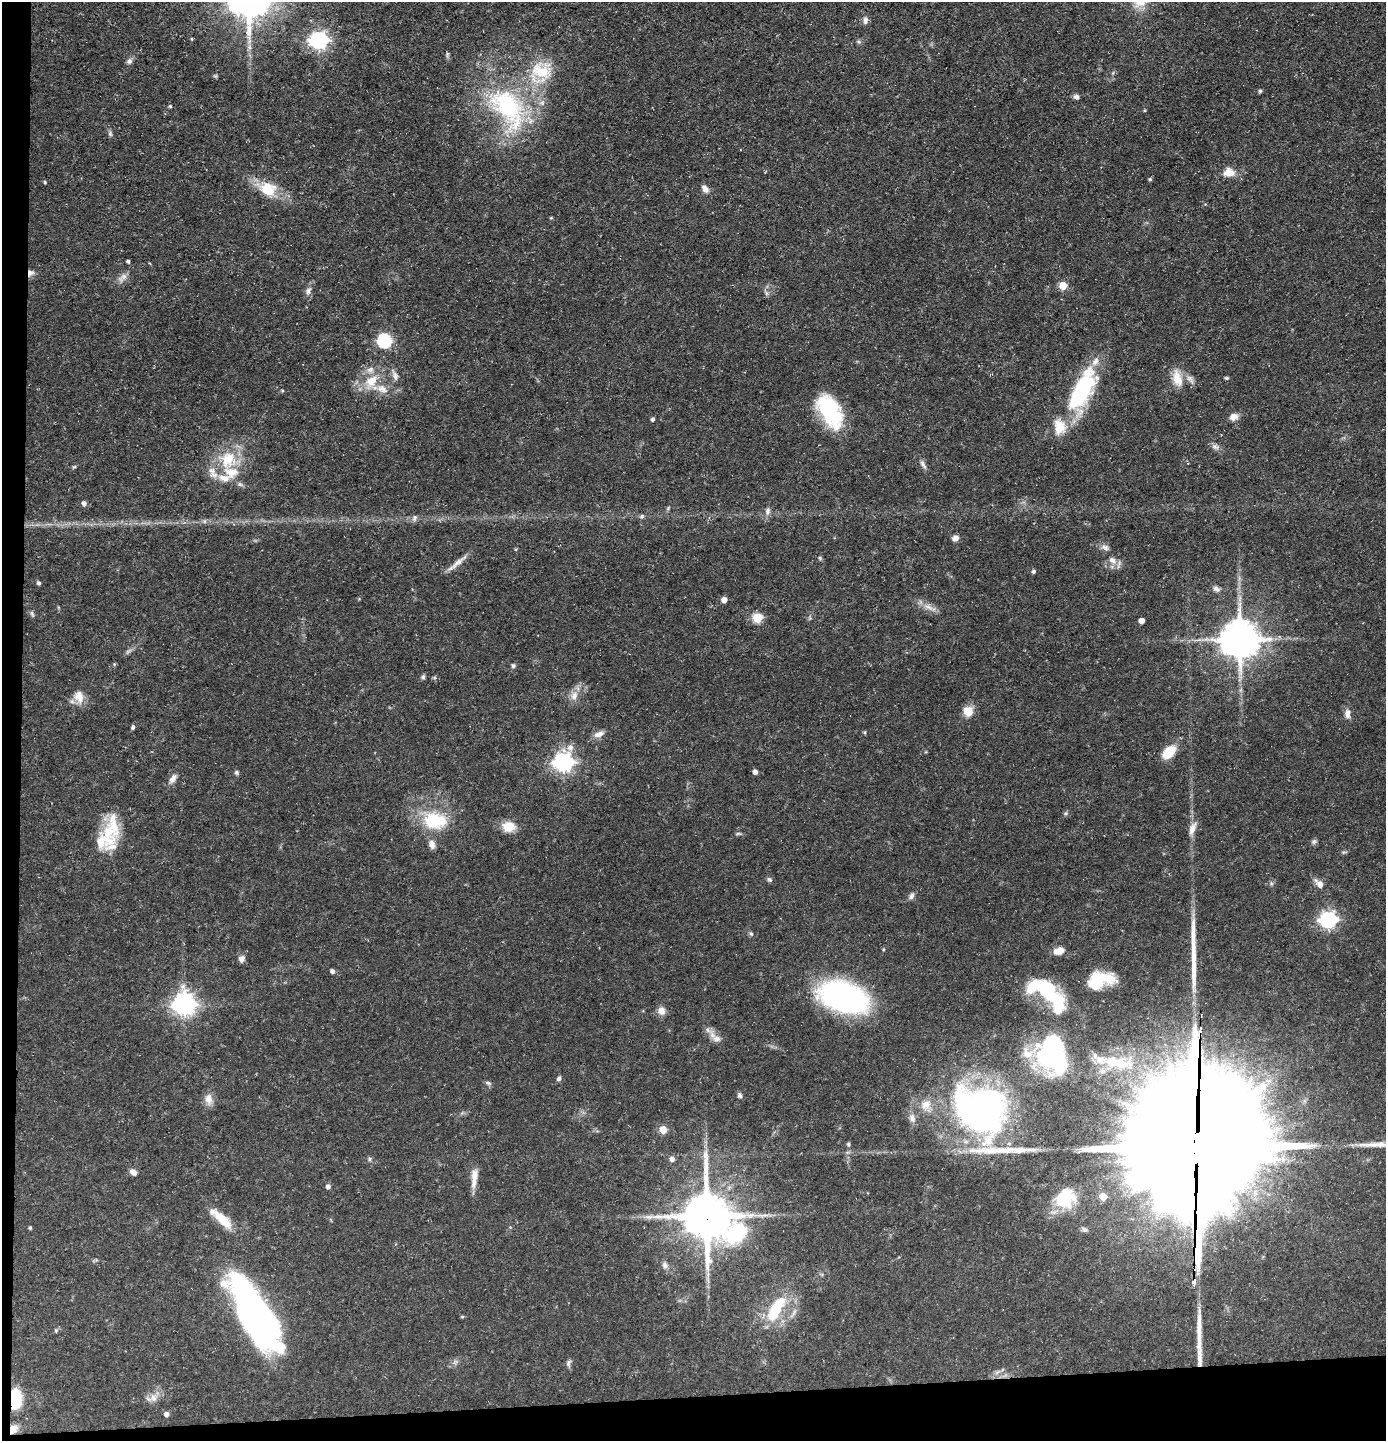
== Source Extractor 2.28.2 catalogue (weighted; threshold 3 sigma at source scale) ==
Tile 7 of 3 x 3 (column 1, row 3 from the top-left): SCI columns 72-1455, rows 1-1439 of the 4292 x 4317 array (HDU 1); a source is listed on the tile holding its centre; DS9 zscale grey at full resolution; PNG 1388 x 1443 px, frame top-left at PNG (2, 2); no overlay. Shown black and unused: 5% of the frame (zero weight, under 3 of 5 exposures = <1% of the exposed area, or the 3 px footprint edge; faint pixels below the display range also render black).
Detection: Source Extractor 2.28.2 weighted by HDU 2 'WHT'; one run over the whole footprint, this tile lists its part. Background 0.0975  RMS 0.0046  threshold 0.0207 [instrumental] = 3 sigma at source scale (4.5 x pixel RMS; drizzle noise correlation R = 1.50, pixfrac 1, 0.05/0.05 arcsec/px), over >= 5 px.
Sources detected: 149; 2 inside a brighter object's white glare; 3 long thin detections or spike segments (spike, bleed or trail) — not listed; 16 inside a brighter listed object's ellipse — not listed separately; the other 128 listed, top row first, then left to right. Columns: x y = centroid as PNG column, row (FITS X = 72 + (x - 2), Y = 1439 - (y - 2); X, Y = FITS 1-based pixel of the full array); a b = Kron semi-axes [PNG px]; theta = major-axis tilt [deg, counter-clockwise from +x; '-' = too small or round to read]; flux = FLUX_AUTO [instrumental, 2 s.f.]
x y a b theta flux
865 20 10 6 -88 1.8
192 39 5 3 - 0.42
319 40 7 7 - 190
859 42 6 4 -44 0.77
129 61 8 7 - 1.6
541 71 31 24 28 22
1260 91 5 5 - 0.68
1076 97 7 6 - 1.4
170 106 4 4 - 0.59
508 108 71 39 -57 69
110 134 7 5 -70 0.98
1229 172 14 11 -2 5.2
1150 179 4 4 - 0.71
45 182 4 3 - 0.54
268 189 21 16 -26 13
705 189 11 7 -55 2.4
128 261 4 3 - 0.82
30 273 8 7 - 2.3
124 276 8 8 - 2.2
1063 286 5 5 - 12
308 291 11 7 79 1.9
384 340 6 6 - 75
395 376 17 7 -70 2.8
1226 378 6 4 -19 0.6
1177 379 23 12 -74 7.2
1190 379 15 6 -51 2.3
371 381 20 13 45 10
1082 389 56 22 62 47
282 390 5 3 - 0.45
830 411 37 20 -60 36
1233 417 10 8 25 3
653 419 4 4 - 1.1
1215 447 12 5 -21 1.7
228 459 25 22 70 18
923 464 13 5 -59 1.7
84 503 5 5 - 1.8
768 511 9 7 76 1.8
642 516 6 5 - 1.1
414 518 9 6 65 1.4
204 521 7 4 90 0.74
955 538 7 6 - 2.2
1105 547 11 7 -21 1.9
820 558 5 5 - 0.65
1112 560 10 8 -38 2.8
456 563 31 6 40 3.9
1033 571 4 4 - 1
39 583 4 4 - 0.98
1216 589 11 7 -31 1.7
1240 598 7 4 71 1.3
724 600 5 4 - 3.5
928 607 15 6 -24 3.2
32 614 8 4 -64 0.89
758 618 5 5 - 24
1141 621 5 4 - 3.6
1240 639 11 11 - 1300
114 664 4 4 - 0.51
513 666 6 5 - 0.9
423 677 6 6 - 0.82
574 696 13 10 75 3.7
79 697 17 13 -74 5.4
968 711 12 11 - 5.6
1347 714 12 7 -89 2.6
133 727 5 4 - 1.2
599 734 15 7 18 2.7
570 747 10 9 - 3
1169 752 13 9 46 13
563 762 7 7 - 220
236 772 6 5 - 0.79
755 772 4 4 - 2.1
173 778 13 7 57 2.7
1066 813 6 4 71 0.67
435 821 33 22 -5 23
509 827 16 12 -6 6.9
1192 829 17 7 69 3.9
738 833 8 4 0 0.75
104 841 36 21 13 14
1314 842 8 6 29 1
432 844 11 7 -72 2.7
769 879 7 6 - 0.95
1320 884 13 8 -49 3.1
911 896 10 6 59 1.5
1328 920 7 7 - 150
751 934 6 5 - 0.8
1059 951 10 6 18 5.6
242 959 8 7 - 2.2
332 971 5 4 - 1.5
1100 980 27 15 14 18
1048 990 31 21 -44 24
843 997 35 21 -19 140
184 1004 8 8 - 340
661 1011 10 10 - 3.1
708 1030 10 5 -31 2
716 1039 13 8 -17 3
1052 1055 41 30 -82 71
1116 1062 55 20 -6 34
559 1078 7 5 62 1.1
488 1083 8 5 -14 0.97
740 1095 7 6 - 1.2
208 1099 15 10 -87 3.8
980 1110 61 51 -30 170
912 1118 13 8 -75 3
663 1129 5 5 - 9.9
848 1144 5 5 - 0.67
1197 1147 50 39 83 23000
369 1159 6 5 - 0.77
672 1159 6 6 - 1.8
133 1172 8 6 -38 2.6
474 1178 28 7 84 4.8
328 1186 5 4 - 1.6
1103 1196 5 5 - 9
1065 1199 26 21 43 17
707 1216 18 15 -43 2000
222 1219 32 10 -41 11
30 1228 4 3 - 0.65
1084 1229 9 6 -21 1.3
665 1265 10 6 -69 1.6
1193 1282 6 5 - 4
776 1309 37 14 61 21
793 1313 17 4 57 2
462 1317 4 4 - 0.54
259 1321 74 28 -58 170
455 1362 7 4 19 0.99
568 1363 11 5 82 1.3
997 1372 9 3 45 1
153 1398 11 8 -61 2.7
15 1399 14 8 87 29
166 1414 5 5 - 1.9
13 1429 9 7 58 4.4
Overlapping masked pixels (flux is a lower limit): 6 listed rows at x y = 30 273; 1197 1147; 707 1216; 1193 1282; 15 1399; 13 1429